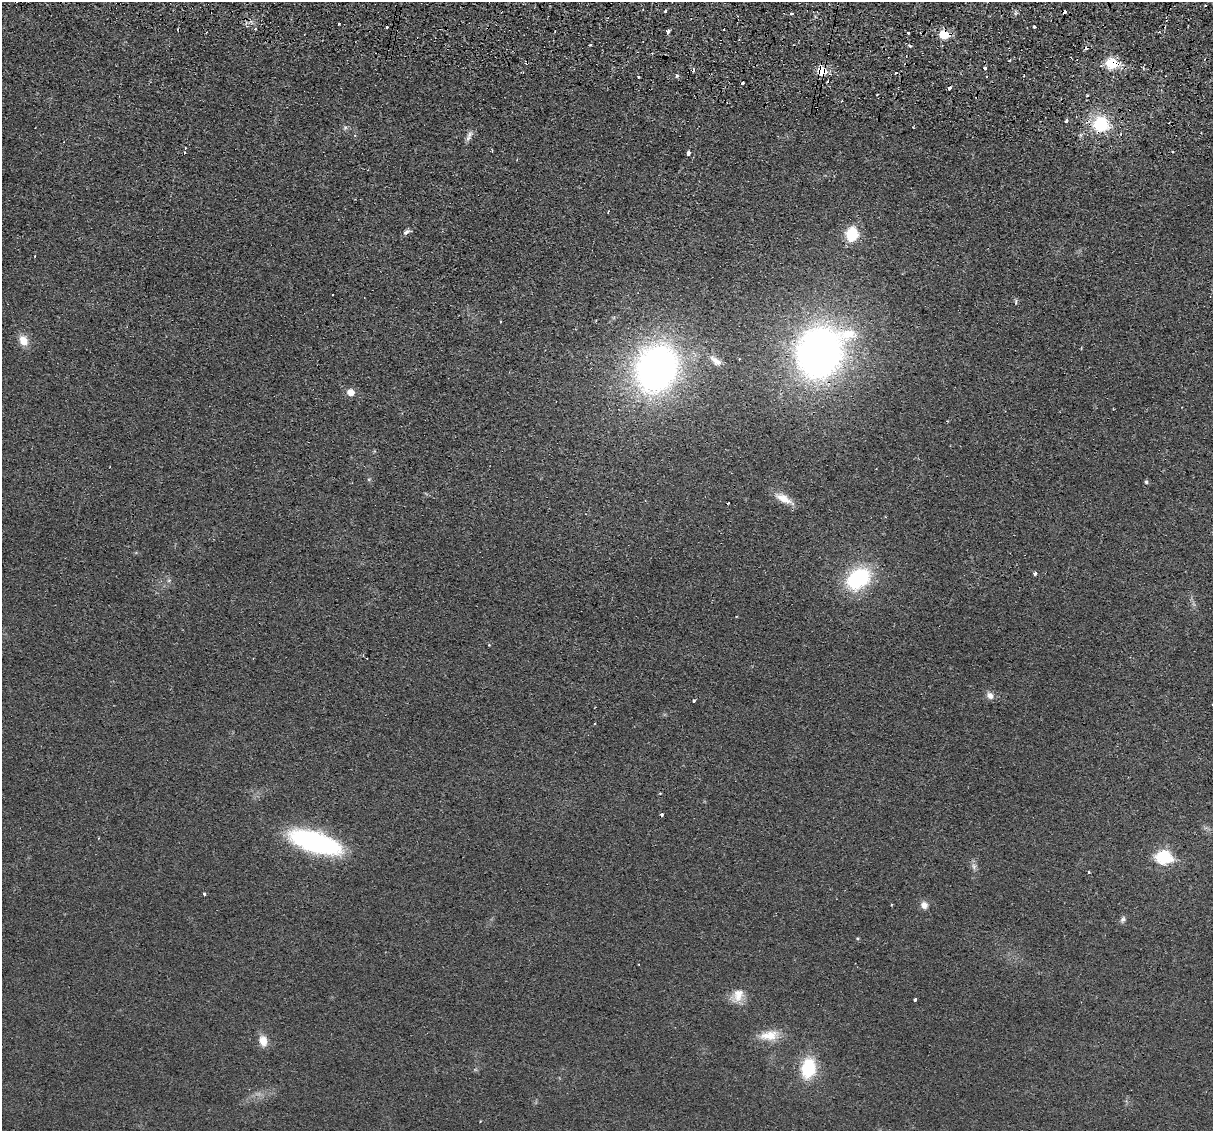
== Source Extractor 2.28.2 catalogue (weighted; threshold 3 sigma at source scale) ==
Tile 10 of 4 x 4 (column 2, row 3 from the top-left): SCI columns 1229-2439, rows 1423-2551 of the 4875 x 4985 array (HDU 1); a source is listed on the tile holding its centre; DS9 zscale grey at full resolution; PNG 1215 x 1133 px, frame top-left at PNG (2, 2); no overlay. Shown black and unused: <1% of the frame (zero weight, under 2 of 3 exposures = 3% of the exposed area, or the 3 px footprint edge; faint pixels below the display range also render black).
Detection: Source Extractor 2.28.2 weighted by HDU 2 'WHT'; one run over the whole footprint, this tile lists its part. Background 0.0238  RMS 0.0054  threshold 0.0241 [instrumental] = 3 sigma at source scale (4.5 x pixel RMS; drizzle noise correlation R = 1.50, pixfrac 1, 0.05/0.05 arcsec/px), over >= 5 px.
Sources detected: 66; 11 cosmic-ray / hot-pixel residue — not listed; the other 55 listed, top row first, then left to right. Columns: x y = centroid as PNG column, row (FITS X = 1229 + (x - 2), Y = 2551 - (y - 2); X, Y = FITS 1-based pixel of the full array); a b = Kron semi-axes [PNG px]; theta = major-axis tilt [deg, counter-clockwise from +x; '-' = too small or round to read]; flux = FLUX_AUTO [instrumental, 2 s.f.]
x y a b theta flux
665 11 3 3 - 1.4
1065 12 4 3 - 3.2
791 13 3 3 - 1.9
387 27 3 3 - 2.1
1034 27 3 3 - 2.4
724 29 3 2 - 0.43
668 31 4 3 - 13
908 32 3 3 - 1.3
944 34 7 7 - 18
527 63 3 3 - 4.4
1112 63 7 6 - 39
985 68 3 3 - 1.7
822 71 6 5 - 24
1024 76 3 2 - 0.53
638 77 3 2 - 0.74
950 88 4 3 - 2.8
1087 95 3 3 - 0.6
1066 121 4 3 - 1.5
1101 124 17 15 -27 25
345 128 6 5 - 1.1
469 134 10 6 55 2.4
492 151 3 2 - 0.7
184 152 3 2 - 0.47
688 153 3 3 - 27
406 232 10 5 32 1.6
852 234 10 8 77 25
35 256 3 2 - 0.43
1016 302 7 3 82 0.72
500 322 3 2 - 0.68
23 340 14 10 -64 6.1
819 352 40 32 56 340
716 361 18 8 -40 4.7
656 368 40 33 65 240
351 392 6 6 - 6.1
1146 482 5 4 - 0.78
783 498 25 9 -29 6.9
728 503 3 2 - 0.75
858 579 24 18 35 48
489 645 4 4 - 0.42
990 696 11 9 -33 3
693 701 3 3 - 1.1
315 842 40 15 -18 120
1164 857 8 7 - 70
974 866 8 5 -58 1.6
1089 872 3 3 - 0.45
204 894 3 3 - 1.9
891 904 3 2 - 0.59
924 905 9 9 - 3.1
1123 919 9 6 63 1.5
857 938 4 3 - 0.56
738 995 20 13 66 7.5
915 999 3 3 - 5
769 1035 27 13 4 10
263 1041 13 9 -77 6
808 1068 20 14 78 27
Overlapping masked pixels (flux is a lower limit): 5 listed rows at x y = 1065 12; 944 34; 527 63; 1112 63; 822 71
Unlisted compact peaks at least as high as the median listed source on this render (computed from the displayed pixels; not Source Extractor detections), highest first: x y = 677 76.